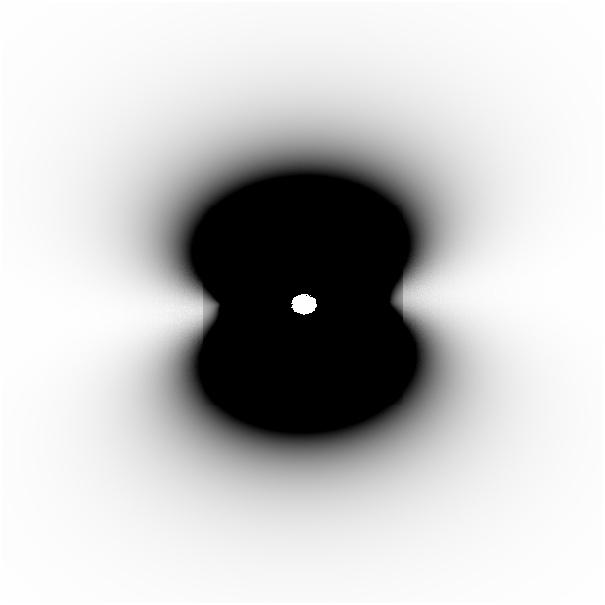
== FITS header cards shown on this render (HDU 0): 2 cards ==
NAXIS1  =                  601
NAXIS2  =                  601

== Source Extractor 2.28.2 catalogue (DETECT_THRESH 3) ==
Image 601 x 601 px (HDU 0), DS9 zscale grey, 1 PNG px = 1 image px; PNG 605 x 605 px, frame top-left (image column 1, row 601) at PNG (2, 2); no overlay
Background -2.31e-11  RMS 9.1e-12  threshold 2.73e-11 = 3 sigma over >= 5 px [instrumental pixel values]
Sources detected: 4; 2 with non-positive FLUX_AUTO (blend fragments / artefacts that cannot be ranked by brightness) are not listed; the other 2 listed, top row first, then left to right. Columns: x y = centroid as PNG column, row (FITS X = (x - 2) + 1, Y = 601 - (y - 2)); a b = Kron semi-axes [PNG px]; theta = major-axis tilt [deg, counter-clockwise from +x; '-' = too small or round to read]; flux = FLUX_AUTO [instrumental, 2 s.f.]
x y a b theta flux
506 303 37 29 -72 7.7e-08
303 304 16 12 0 1.6e+01
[2 non-positive-flux detections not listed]